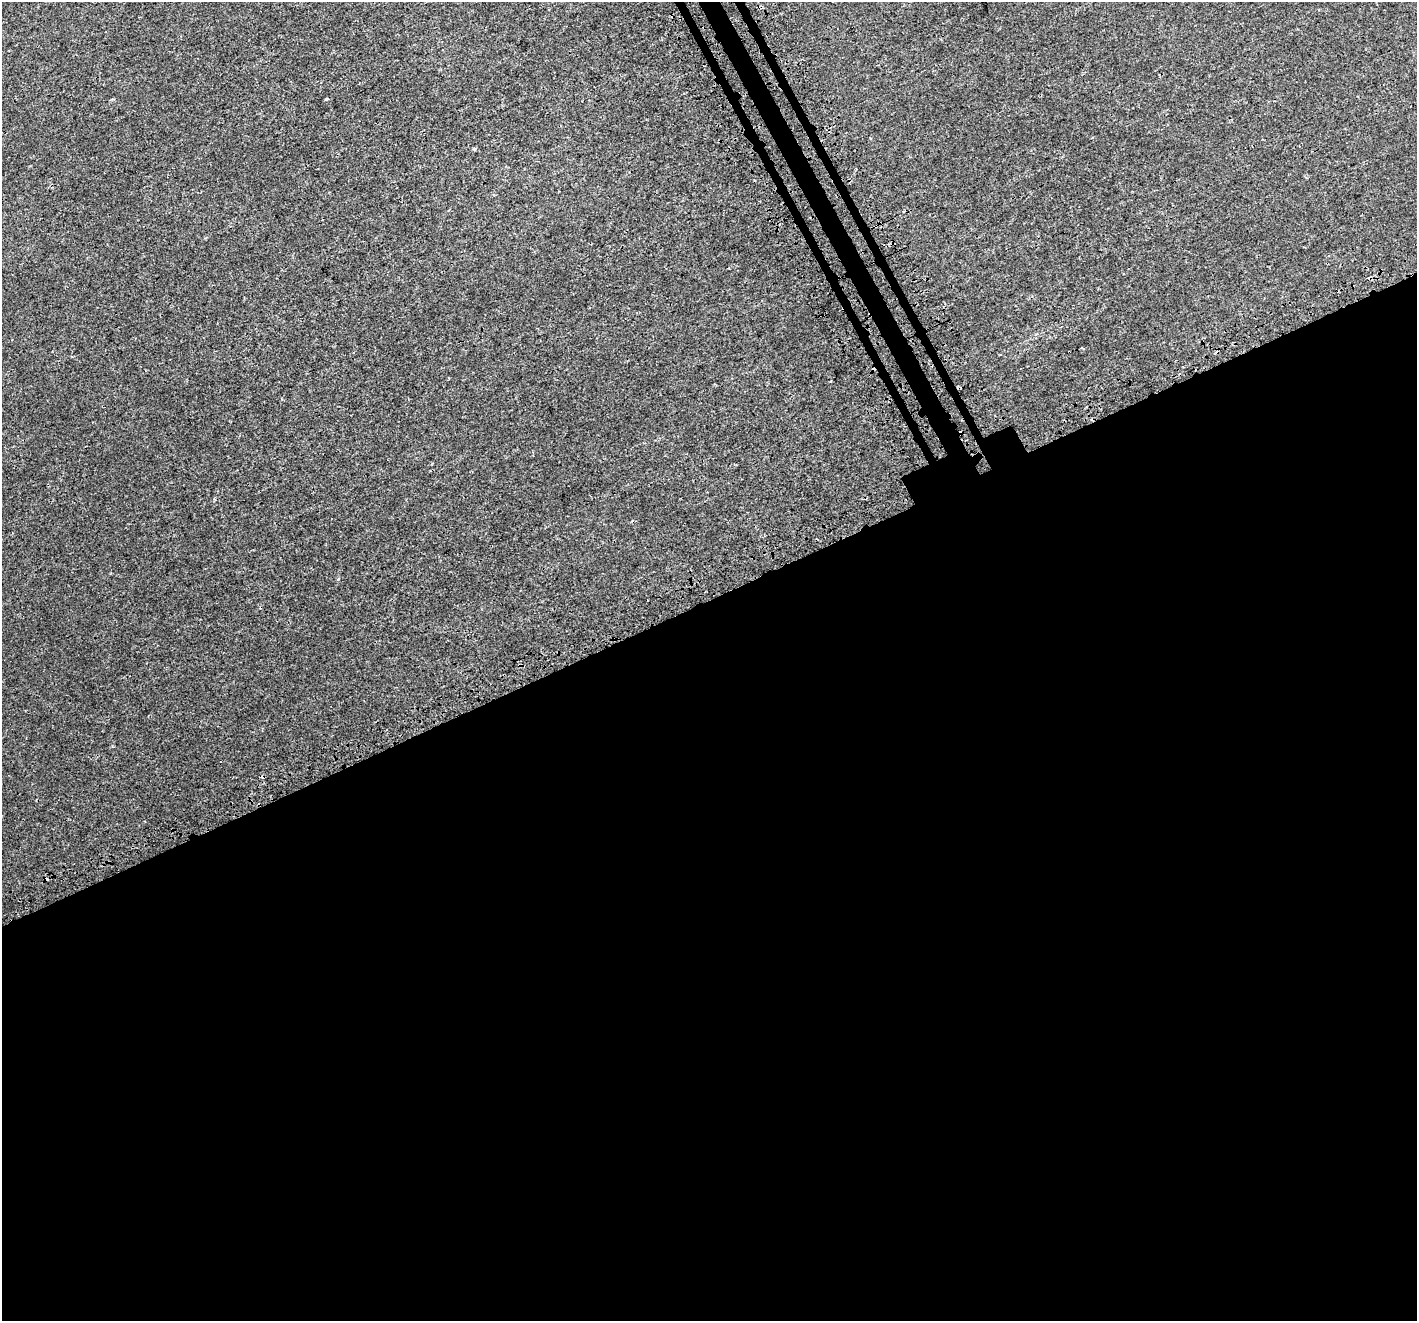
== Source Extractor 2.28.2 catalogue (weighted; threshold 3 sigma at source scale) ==
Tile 15 of 4 x 4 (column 3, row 4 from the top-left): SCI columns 2959-4373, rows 277-1595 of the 5883 x 5758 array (HDU 1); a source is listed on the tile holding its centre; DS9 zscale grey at full resolution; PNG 1419 x 1323 px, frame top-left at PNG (2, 2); no overlay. Shown black and unused: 56% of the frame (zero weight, under 3 of 4 exposures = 7% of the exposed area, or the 3 px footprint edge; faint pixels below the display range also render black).
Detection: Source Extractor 2.28.2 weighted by HDU 2 'WHT'; one run over the whole footprint, this tile lists its part. Background 8.48e-04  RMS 0.0014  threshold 0.00611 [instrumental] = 3 sigma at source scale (4.5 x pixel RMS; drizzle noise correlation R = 1.50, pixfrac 1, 0.0396/0.0396 arcsec/px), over >= 5 px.
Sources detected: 4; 2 cosmic-ray / hot-pixel residue — not listed; the other 2 listed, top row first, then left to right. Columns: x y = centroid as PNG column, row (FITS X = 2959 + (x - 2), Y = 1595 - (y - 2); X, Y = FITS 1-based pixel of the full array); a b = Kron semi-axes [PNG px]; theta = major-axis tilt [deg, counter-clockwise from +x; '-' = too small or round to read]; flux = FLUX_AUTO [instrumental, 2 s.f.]
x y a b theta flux
326 99 3 2 - 0.21
474 149 4 3 - 0.18